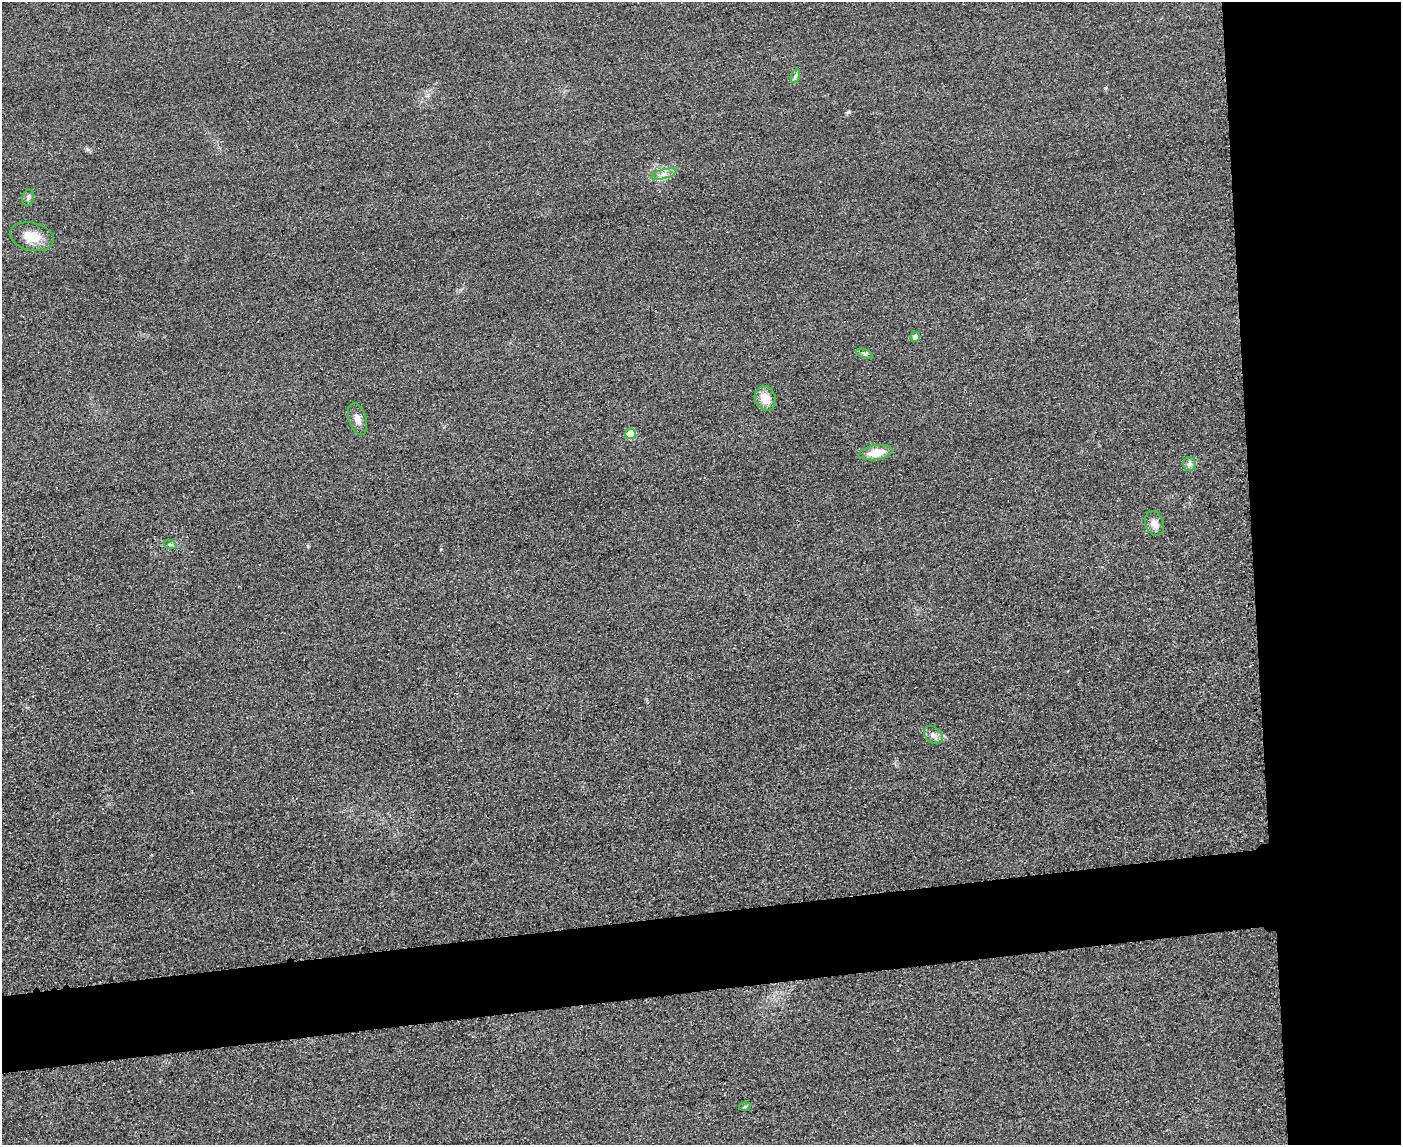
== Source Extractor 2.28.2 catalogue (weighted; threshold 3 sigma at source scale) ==
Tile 6 of 3 x 4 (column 3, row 2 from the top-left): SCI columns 3051-4449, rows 2308-3450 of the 4592 x 4615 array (HDU 1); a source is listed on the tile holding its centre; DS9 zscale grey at full resolution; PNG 1403 x 1147 px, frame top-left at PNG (2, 2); each listed source drawn as its Kron ellipse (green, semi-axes under 4 px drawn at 4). Shown black and unused: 17% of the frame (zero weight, under 3 of 4 exposures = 3% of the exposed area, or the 3 px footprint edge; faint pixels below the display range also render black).
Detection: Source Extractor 2.28.2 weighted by HDU 2 'WHT'; one run over the whole footprint, this tile lists its part. Background 0.0674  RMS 0.017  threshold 0.0782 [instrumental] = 3 sigma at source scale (4.5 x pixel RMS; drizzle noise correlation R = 1.50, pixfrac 1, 0.05/0.05 arcsec/px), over >= 5 px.
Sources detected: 15; all 15 listed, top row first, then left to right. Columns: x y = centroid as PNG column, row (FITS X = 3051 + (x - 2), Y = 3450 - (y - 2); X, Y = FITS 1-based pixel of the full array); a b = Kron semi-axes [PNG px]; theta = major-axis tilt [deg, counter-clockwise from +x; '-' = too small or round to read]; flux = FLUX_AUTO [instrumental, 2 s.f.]
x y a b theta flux
795 76 7 4 71 3.9
664 174 13 4 16 8.8
28 198 8 5 74 4.2
32 237 22 14 -13 31
915 337 5 4 - 8.2
864 354 8 3 -19 3.4
765 398 12 10 -70 25
357 419 16 8 -72 13
630 434 5 5 - 38
876 453 17 7 8 34
1189 464 7 6 - 5.3
1154 523 13 9 -71 12
170 544 6 4 -19 2.9
933 735 10 7 -41 9
745 1107 6 4 2 2.1
Unlisted compact peaks at least as high as the median listed source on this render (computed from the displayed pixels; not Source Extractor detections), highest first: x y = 1105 88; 849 112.